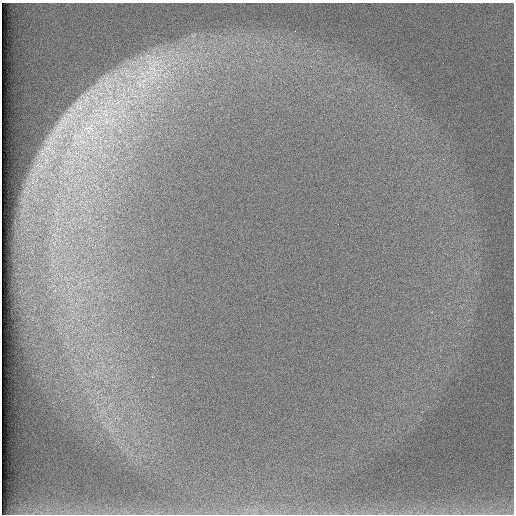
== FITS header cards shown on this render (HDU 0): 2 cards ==
NAXIS1  =                  512 /
NAXIS2  =                  512 /

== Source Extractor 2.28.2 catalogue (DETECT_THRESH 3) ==
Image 512 x 512 px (HDU 0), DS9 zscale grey, 1 PNG px = 1 image px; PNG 516 x 516 px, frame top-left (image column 1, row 512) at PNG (2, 3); no overlay
Background 97.3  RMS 2.8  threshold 8.39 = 3 sigma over >= 5 px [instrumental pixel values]
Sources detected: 7; all 7 listed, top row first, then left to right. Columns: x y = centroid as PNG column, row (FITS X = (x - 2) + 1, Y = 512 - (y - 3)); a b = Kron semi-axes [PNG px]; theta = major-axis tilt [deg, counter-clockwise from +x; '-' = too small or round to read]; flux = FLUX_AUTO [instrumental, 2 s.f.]
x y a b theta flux
152 71 42 30 -41 17000
85 100 7 5 -65 650
80 108 8 6 80 860
70 115 12 5 -17 910
61 128 8 5 46 820
88 128 17 6 2 1700
48 148 11 3 -11 470